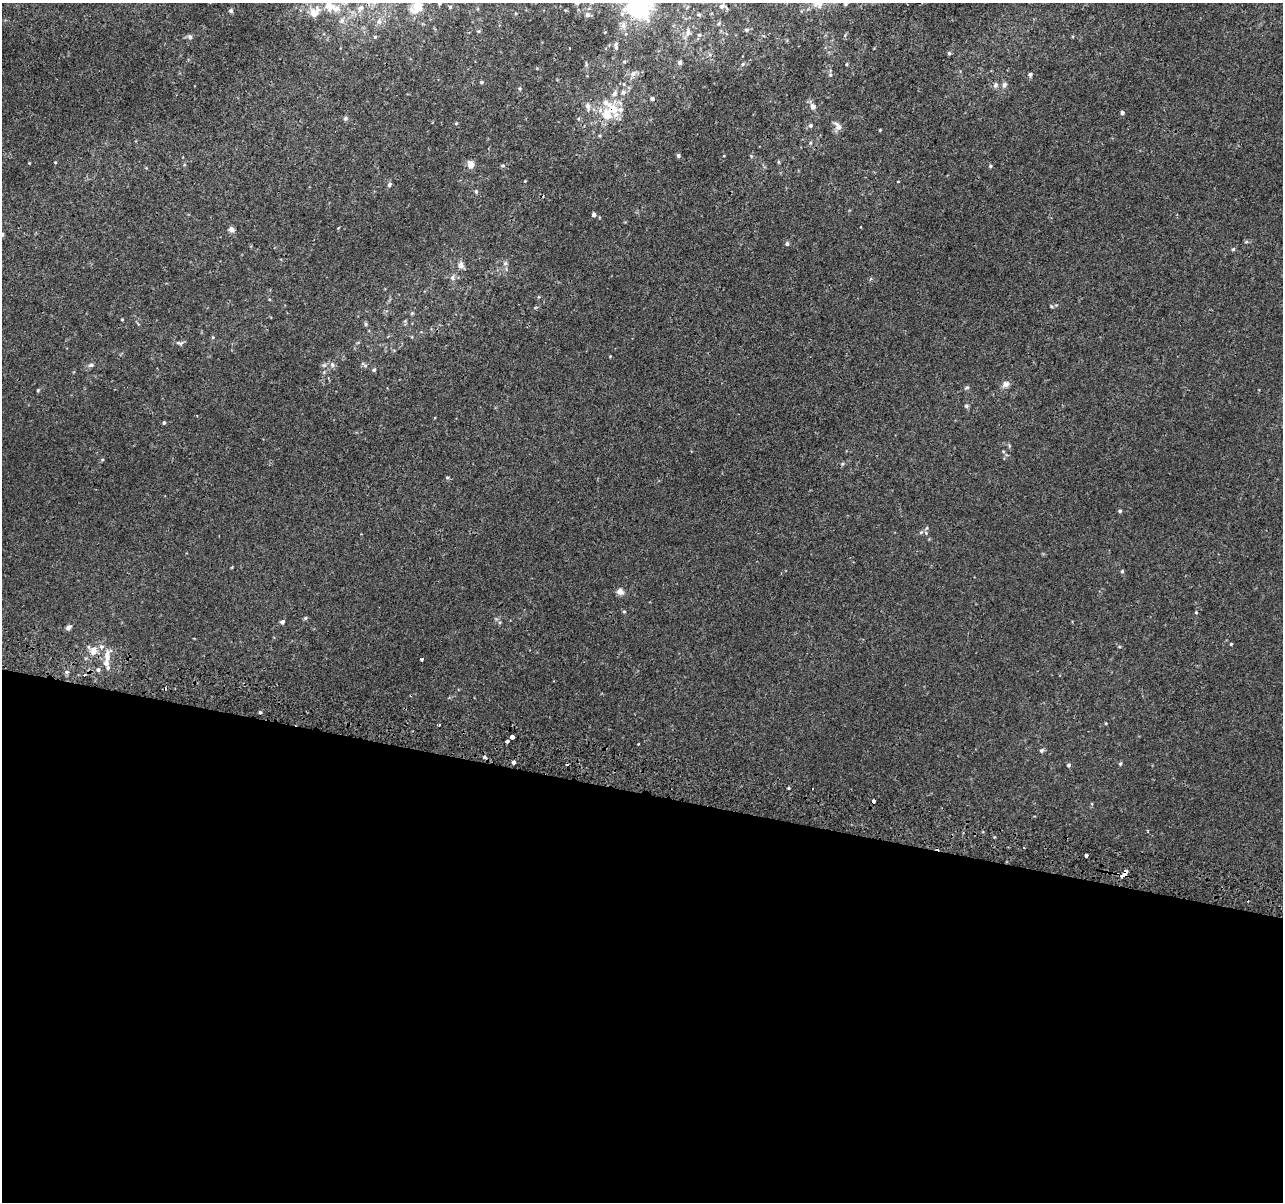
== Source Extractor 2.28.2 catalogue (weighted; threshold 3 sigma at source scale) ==
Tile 14 of 4 x 4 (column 2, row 4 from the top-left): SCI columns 1300-2580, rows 329-1528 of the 5152 x 5395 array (HDU 1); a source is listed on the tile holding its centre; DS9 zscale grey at full resolution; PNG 1285 x 1204 px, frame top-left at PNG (2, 3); no overlay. Shown black and unused: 34% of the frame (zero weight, under 2 of 3 exposures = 2% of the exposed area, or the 3 px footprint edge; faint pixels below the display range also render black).
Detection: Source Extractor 2.28.2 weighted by HDU 2 'WHT'; one run over the whole footprint, this tile lists its part. Background 7.68e-04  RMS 0.0028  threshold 0.0128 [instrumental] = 3 sigma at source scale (4.5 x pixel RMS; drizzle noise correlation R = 1.50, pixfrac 1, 0.0396/0.0396 arcsec/px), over >= 5 px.
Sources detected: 123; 5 cosmic-ray / hot-pixel residue — not listed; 8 inside a brighter listed object's ellipse — not listed separately; the other 110 listed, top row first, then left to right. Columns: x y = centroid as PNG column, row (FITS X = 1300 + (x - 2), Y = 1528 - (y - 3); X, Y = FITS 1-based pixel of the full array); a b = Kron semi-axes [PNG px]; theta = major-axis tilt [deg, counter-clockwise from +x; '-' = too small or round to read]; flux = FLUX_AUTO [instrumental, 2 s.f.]
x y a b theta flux
440 3 6 4 76 0.43
846 4 6 4 70 0.42
638 6 13 12 - 73
722 6 8 6 35 0.85
417 7 14 10 50 5.7
450 7 4 4 - 0.28
360 8 13 9 48 2.5
231 11 5 4 - 0.7
315 12 16 12 44 4
587 15 6 5 - 1.1
699 15 7 4 -4 0.51
342 21 10 7 52 1.2
379 21 8 8 - 1.3
719 23 6 4 71 0.35
747 30 6 5 - 0.48
478 31 5 4 - 0.33
688 32 11 7 82 1.4
699 35 5 5 - 0.44
190 37 6 6 - 0.71
375 37 5 4 - 0.35
616 46 12 5 -79 0.79
949 53 5 5 - 0.39
624 62 5 5 - 0.45
680 62 4 4 - 0.96
743 64 5 5 - 0.4
846 64 5 3 - 0.26
633 73 8 5 36 0.9
1030 74 5 5 - 0.63
830 75 5 4 - 0.34
481 82 5 4 - 0.43
995 85 8 7 - 0.81
1004 85 7 6 - 0.94
520 88 5 5 - 0.42
623 92 8 7 - 0.98
652 99 4 4 - 0.74
588 106 13 7 -83 1.4
813 107 7 6 - 1.3
613 109 20 15 -54 7
1122 113 5 4 - 0.67
345 118 7 5 69 0.48
456 123 5 4 - 0.3
810 125 6 5 - 0.56
838 126 14 7 -53 1.5
880 130 4 3 - 0.21
810 143 5 4 - 0.34
678 156 5 5 - 0.58
55 162 4 3 - 0.2
778 162 5 3 - 0.31
471 164 6 5 - 3.2
503 166 7 4 -6 0.42
990 166 4 4 - 0.41
898 181 4 2 - 0.17
389 184 6 5 - 0.54
476 191 6 4 -70 0.41
594 215 5 5 - 0.69
231 229 7 6 - 1
2 234 6 5 - 0.49
1246 242 6 4 18 0.37
787 244 6 4 -90 0.54
1233 249 5 4 - 0.39
505 263 7 6 - 0.77
461 265 8 7 - 1.3
452 278 7 6 - 0.86
1051 306 5 3 - 0.32
412 313 5 4 - 0.32
122 319 4 3 - 0.2
366 324 5 5 - 0.4
213 337 5 4 - 0.34
180 343 12 5 0 0.71
91 365 7 5 15 0.69
332 365 8 6 -70 0.83
364 365 10 4 -40 0.59
374 370 5 5 - 0.48
1005 384 10 8 24 1.3
967 387 7 4 15 0.45
38 390 5 4 - 0.29
966 406 6 5 - 0.47
164 423 4 4 - 0.4
1009 446 6 3 72 0.3
842 464 6 4 32 0.42
447 478 5 4 - 0.42
1120 511 5 4 - 0.39
921 532 7 5 43 0.59
1122 571 4 4 - 0.37
620 591 9 8 - 1.4
624 611 4 4 - 0.33
1196 612 4 4 - 0.25
305 618 6 4 46 0.38
282 622 5 4 - 0.85
500 622 5 3 - 0.28
68 627 7 5 42 0.85
1231 644 4 3 - 0.25
93 651 11 8 81 2.3
107 656 16 6 89 2.3
422 659 3 3 - 0.59
98 670 5 5 - 0.69
67 672 5 5 - 0.55
260 712 4 3 - 0.41
1106 723 4 3 - 0.23
512 737 3 3 - 6.8
507 741 3 3 - 1.6
1041 750 6 5 - 0.52
484 757 5 4 - 0.46
514 762 4 4 - 1.7
1120 763 5 4 - 0.39
1069 765 5 4 - 0.62
788 788 3 3 - 0.75
873 801 3 3 - 1.5
1086 855 3 3 - 5.6
1124 874 8 4 46 5.6
Overlapping masked pixels (flux is a lower limit): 3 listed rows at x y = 613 109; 873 801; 1124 874
Isophote crosses this tile's border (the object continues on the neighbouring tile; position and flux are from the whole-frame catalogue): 4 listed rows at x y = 440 3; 638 6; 417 7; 2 234